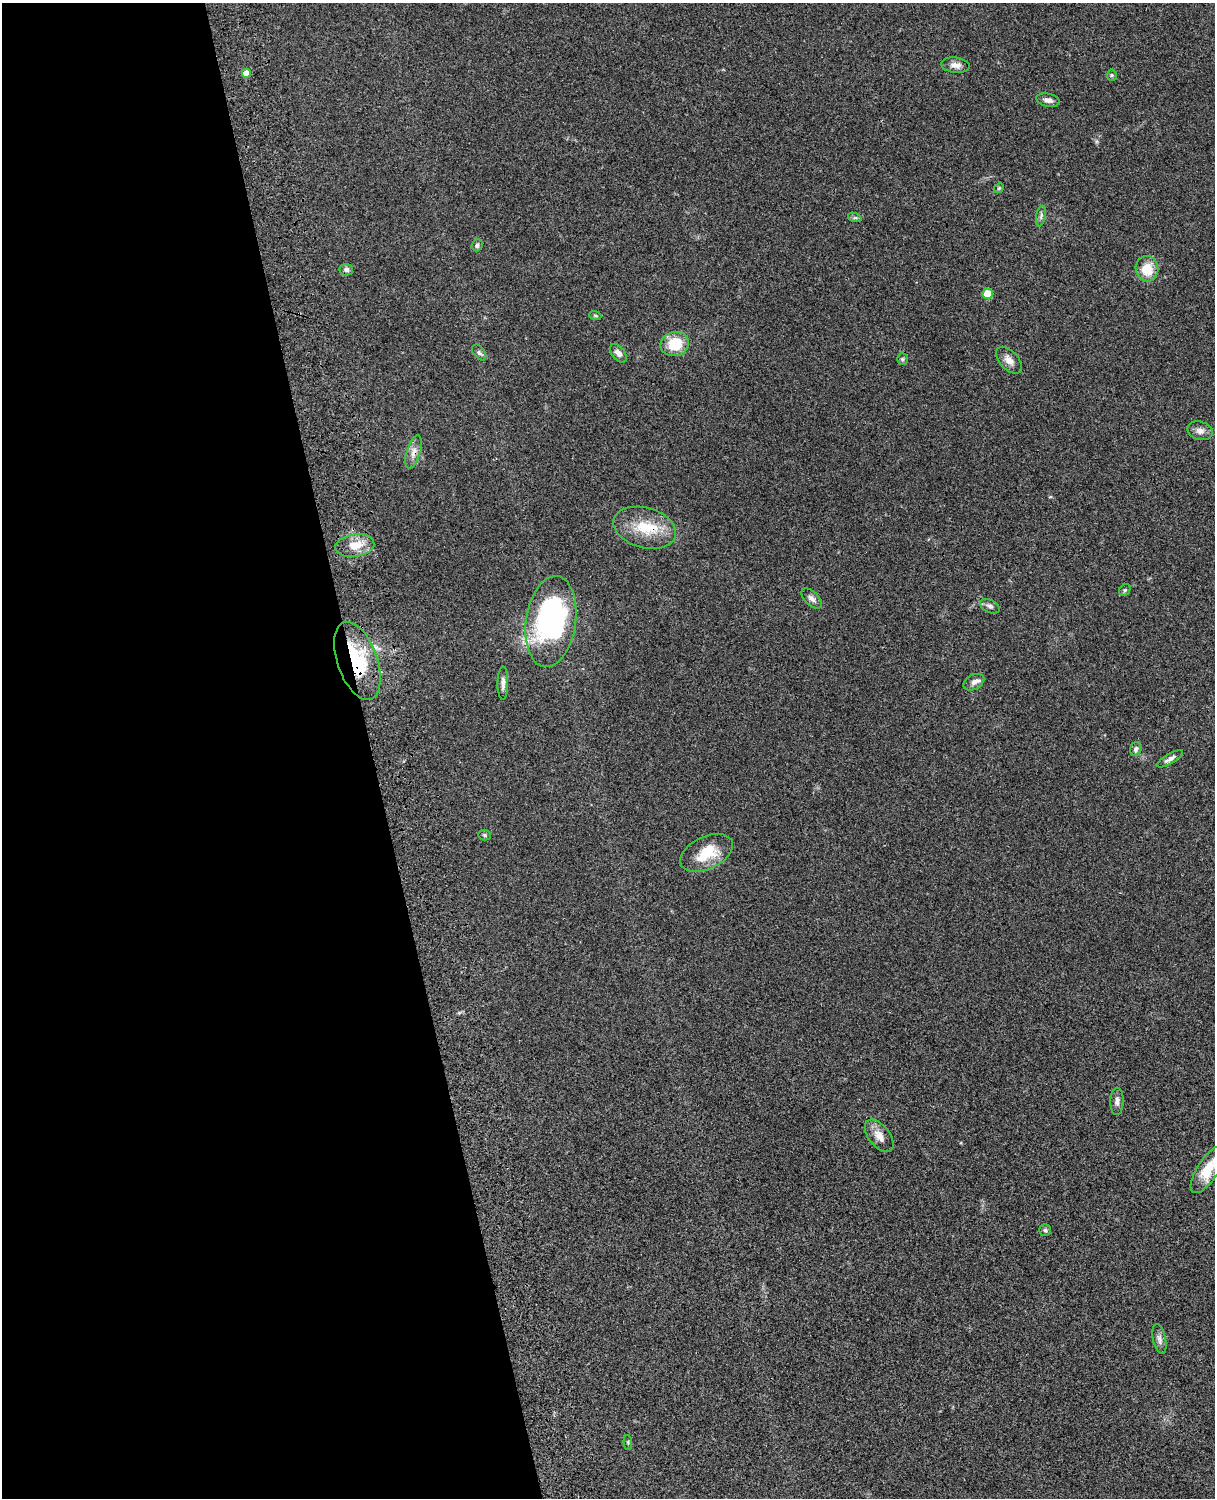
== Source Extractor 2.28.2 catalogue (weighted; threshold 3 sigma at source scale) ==
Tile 5 of 4 x 3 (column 1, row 2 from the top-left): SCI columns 121-1333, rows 1773-3268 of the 5089 x 4926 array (HDU 1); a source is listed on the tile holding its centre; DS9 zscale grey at full resolution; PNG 1217 x 1500 px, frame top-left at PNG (2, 3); each listed source drawn as its Kron ellipse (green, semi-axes under 4 px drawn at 4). Shown black and unused: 31% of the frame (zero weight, under 3 of 4 exposures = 6% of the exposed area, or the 3 px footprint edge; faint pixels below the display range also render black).
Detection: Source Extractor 2.28.2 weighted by HDU 2 'WHT'; one run over the whole footprint, this tile lists its part. Background 0.076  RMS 0.0058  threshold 0.0261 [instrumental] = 3 sigma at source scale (4.5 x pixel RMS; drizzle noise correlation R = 1.50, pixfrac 1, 0.05/0.05 arcsec/px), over >= 5 px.
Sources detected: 40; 2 inside a brighter object's white glare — neither listed nor drawn; the other 38 listed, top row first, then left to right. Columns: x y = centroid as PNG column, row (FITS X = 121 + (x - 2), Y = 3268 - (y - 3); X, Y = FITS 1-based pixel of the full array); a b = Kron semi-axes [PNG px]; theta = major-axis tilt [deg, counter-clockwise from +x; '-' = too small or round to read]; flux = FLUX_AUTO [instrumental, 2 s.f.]
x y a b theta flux
956 65 14 7 -6 3.7
246 73 4 4 - 6.3
1112 75 5 5 - 0.79
1048 100 12 6 -12 2.7
999 188 5 4 - 0.67
1041 216 10 4 78 1.6
855 218 7 4 -18 0.94
477 245 6 5 - 1.4
1147 269 13 11 -81 12
346 270 6 6 - 1.9
987 294 5 5 - 15
595 315 6 4 -19 0.62
675 344 14 12 17 16
479 353 9 5 -52 1.5
618 353 11 6 -52 2.9
902 359 6 5 - 0.83
1009 360 16 9 -47 4.2
1200 431 13 9 -16 3.3
413 452 17 7 73 3.9
645 528 32 20 -15 20
355 545 19 11 9 9.5
1125 590 6 5 - 0.89
812 598 12 7 -45 2.4
990 606 10 6 -25 1.7
551 622 46 25 82 110
357 661 41 20 -71 36
974 682 11 7 28 2.9
503 683 17 5 89 2.6
1136 749 7 5 74 1.5
1170 759 15 5 30 2.3
484 835 6 5 - 0.86
707 853 28 16 25 16
1117 1101 14 6 89 2.5
879 1136 19 10 -52 5.9
1208 1170 27 10 57 15
1045 1230 6 6 - 1.1
1159 1339 15 6 -78 2.5
628 1442 7 3 -85 0.6
Overlapping masked pixels (flux is a lower limit): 3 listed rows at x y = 413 452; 645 528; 357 661
Isophote crosses this tile's border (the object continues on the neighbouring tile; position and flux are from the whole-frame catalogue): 1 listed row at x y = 1208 1170